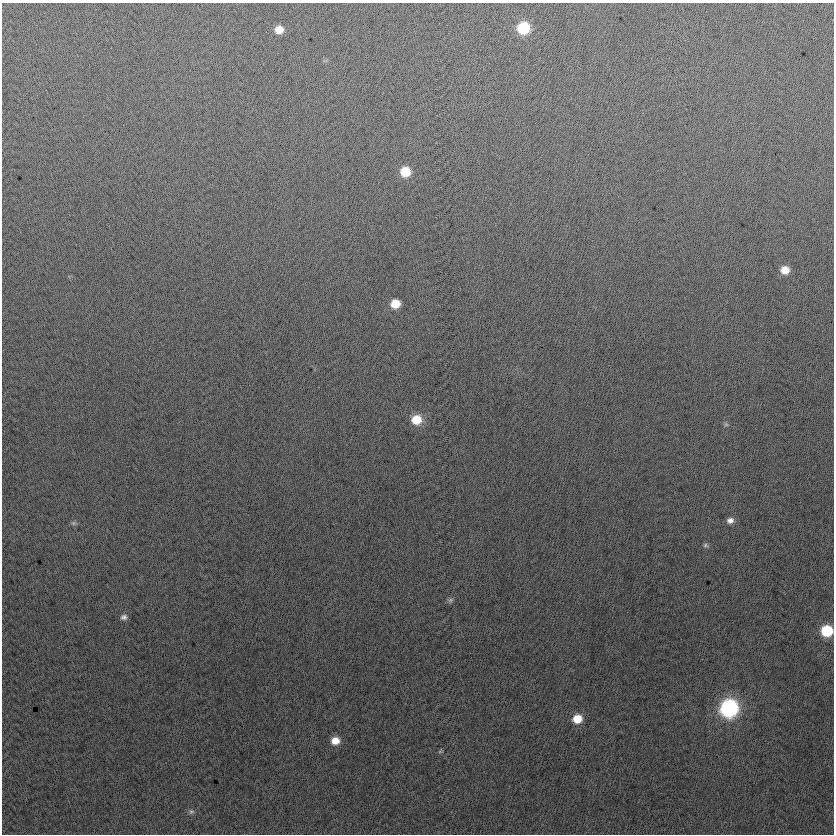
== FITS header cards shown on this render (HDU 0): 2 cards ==
NAXIS1  =                  832
NAXIS2  =                  832

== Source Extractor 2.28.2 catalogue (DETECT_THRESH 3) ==
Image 832 x 832 px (HDU 0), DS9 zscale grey, 1 PNG px = 1 image px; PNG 836 x 836 px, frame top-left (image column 1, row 832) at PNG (2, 3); no overlay
Background 3.65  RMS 13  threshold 38.3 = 3 sigma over >= 5 px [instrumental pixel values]
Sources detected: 18; all 18 listed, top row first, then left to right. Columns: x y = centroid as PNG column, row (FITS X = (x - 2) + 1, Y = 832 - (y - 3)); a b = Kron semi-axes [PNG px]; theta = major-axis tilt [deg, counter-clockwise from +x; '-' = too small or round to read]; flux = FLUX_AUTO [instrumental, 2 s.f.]
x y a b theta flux
523 28 9 8 - 52000
279 30 8 7 - 11000
405 172 9 8 - 23000
785 270 8 7 - 11000
395 304 8 7 - 17000
416 420 10 9 - 19000
726 424 7 5 -44 1600
730 520 9 7 12 4700
73 523 7 6 - 1800
705 545 7 5 0 1800
450 600 9 5 27 2000
124 617 8 6 8 3100
827 631 8 8 - 45000
729 708 10 10 - 240000
577 719 9 8 - 16000
335 741 9 8 - 11000
440 751 8 4 37 1200
191 812 7 7 - 2200
At the frame edge (FLAGS 8, measured only in part): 1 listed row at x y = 827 631